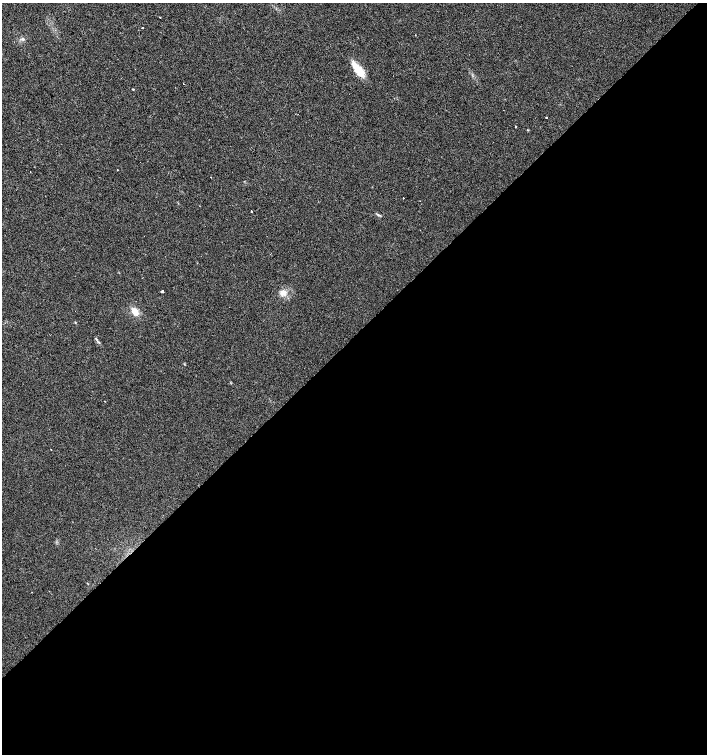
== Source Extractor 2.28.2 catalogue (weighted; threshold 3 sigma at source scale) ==
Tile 15 of 4 x 4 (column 3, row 4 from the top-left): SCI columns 3029-4437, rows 1-1504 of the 5995 x 6021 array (HDU 1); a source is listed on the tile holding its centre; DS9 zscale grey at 2 x 2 block average (1 PNG px = mean of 2 x 2 image px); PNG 709 x 756 px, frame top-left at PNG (2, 3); no overlay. Shown black and unused: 56% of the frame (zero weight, under 2 of 3 exposures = <1% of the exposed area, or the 3 px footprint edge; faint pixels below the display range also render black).
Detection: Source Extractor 2.28.2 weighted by HDU 2 'WHT'; one run over the whole footprint, this tile lists its part. Background 0.0249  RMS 0.0061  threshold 0.0274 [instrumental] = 3 sigma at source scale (4.5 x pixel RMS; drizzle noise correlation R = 1.50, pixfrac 1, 0.0396/0.0396 arcsec/px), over >= 5 px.
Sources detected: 20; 2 cosmic-ray / hot-pixel residue — not listed; the other 18 listed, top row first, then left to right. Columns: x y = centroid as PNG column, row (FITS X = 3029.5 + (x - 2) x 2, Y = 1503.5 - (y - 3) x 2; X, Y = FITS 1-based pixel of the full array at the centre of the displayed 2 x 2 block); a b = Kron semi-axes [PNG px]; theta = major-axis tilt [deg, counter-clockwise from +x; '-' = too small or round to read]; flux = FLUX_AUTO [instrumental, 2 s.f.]
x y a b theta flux
160 17 2 2 - 1.2
142 28 2 2 - 2.3
415 35 2 2 - 0.82
23 39 4 3 - 2.1
358 69 22 7 -51 23
133 89 2 2 - 2.3
546 117 2 2 - 9.4
515 126 2 2 - 3.2
117 170 2 2 - 2.3
30 171 2 2 - 0.68
403 198 2 2 - 3.5
252 211 2 2 - 3.8
162 291 3 2 - 7.4
283 293 8 7 - 8.3
135 311 9 6 -56 12
75 322 3 2 - 0.74
96 339 4 2 - 1.1
51 450 2 2 - 1.1
Diffuse or blended objects may show on this block-average render without a row.